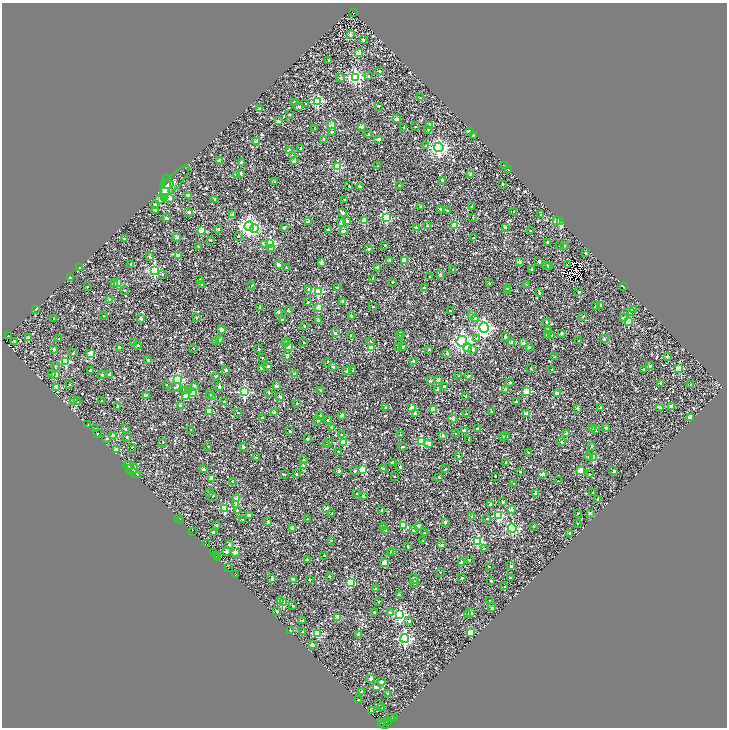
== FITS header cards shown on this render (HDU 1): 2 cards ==
NAXIS1  =                 1450
NAXIS2  =                 1451

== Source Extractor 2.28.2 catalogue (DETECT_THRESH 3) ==
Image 1450 x 1451 px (HDU 1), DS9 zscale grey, zoomed out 1/2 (1 PNG px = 2 x 2 image px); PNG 729 x 730 px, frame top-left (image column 2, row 1450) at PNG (2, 3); each listed source drawn as its Kron ellipse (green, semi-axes under 4 px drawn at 4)
Background 0.832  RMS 1.8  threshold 5.5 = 3 sigma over >= 5 px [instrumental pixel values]
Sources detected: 1091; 133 cannot appear on this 1/2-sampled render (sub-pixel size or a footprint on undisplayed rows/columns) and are neither listed nor drawn; of the other 958, the 500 brightest by FLUX_AUTO listed and drawn (458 fainter detections omitted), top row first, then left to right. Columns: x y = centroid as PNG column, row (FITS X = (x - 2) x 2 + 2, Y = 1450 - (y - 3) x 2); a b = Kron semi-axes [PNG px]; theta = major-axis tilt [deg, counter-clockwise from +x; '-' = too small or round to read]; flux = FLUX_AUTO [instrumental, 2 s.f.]
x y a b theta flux
353 12 2 1 - 1600
351 35 2 2 - 2800
363 40 2 2 - 1600
359 53 3 2 - 7300
329 60 3 2 - 640
380 71 2 2 - 1000
369 76 2 2 - 270
355 77 4 4 - 63000
340 78 2 2 - 1200
420 98 2 2 - 1400
318 101 3 3 - 29000
294 102 2 2 - 1300
306 104 2 2 - 440
378 106 2 2 - 290
299 107 3 2 - 1100
259 109 2 2 - 360
289 114 2 2 - 1000
397 119 3 2 - 1600
279 121 2 2 - 1800
332 125 2 2 - 4300
430 126 2 2 - 2200
362 127 2 2 - 3000
404 127 2 2 - 470
415 127 2 2 - 290
315 128 2 2 - 590
428 129 3 2 - 400
332 131 2 2 - 750
469 131 2 2 - 3000
369 135 3 2 - 940
473 135 2 2 - 300
324 139 2 2 - 1800
379 139 2 2 - 2000
256 141 2 2 - 3200
426 146 3 3 - 280
439 147 5 4 - 100000
301 148 2 2 - 450
290 151 3 2 - 2300
292 156 2 2 - 1400
220 160 3 2 - 2900
294 161 2 2 - 1700
241 162 2 2 - 1100
504 165 2 2 - 690
378 166 2 2 - 310
338 167 3 3 - 20000
508 169 3 2 - 670
241 173 2 2 - 860
470 174 2 2 - 1700
236 175 2 2 - 5600
442 180 2 2 - 1500
175 181 20 6 47 1700
275 182 2 2 - 1500
167 184 6 4 15 2800
503 184 2 2 - 540
399 185 2 2 - 500
166 186 12 5 84 3700
349 186 2 2 - 460
360 186 2 2 - 800
188 195 2 2 - 2300
165 197 3 3 - 1200
170 198 3 2 - 2100
215 199 2 2 - 900
344 199 2 2 - 350
160 200 2 2 - 3100
155 204 2 2 - 790
421 206 2 2 - 820
472 207 2 2 - 1200
440 209 2 2 - 1200
156 211 2 2 - 1600
447 211 2 2 - 380
189 212 2 2 - 2100
514 212 2 2 - 1500
343 213 2 2 - 2200
232 215 2 2 - 1600
540 215 2 2 - 290
386 217 4 3 - 21000
473 217 2 2 - 340
166 218 2 2 - 1800
556 220 4 3 - 1200
308 221 2 2 - 4300
347 221 2 2 - 3600
364 221 3 2 - 6700
560 222 3 2 - 24000
342 223 2 2 - 4400
455 225 3 3 - 11000
249 226 5 4 - 140000
427 226 2 2 - 390
416 227 2 2 - 1400
505 227 3 2 - 740
284 228 2 2 - 770
218 229 2 2 - 950
254 229 4 3 - 18000
202 230 2 2 - 5600
328 230 2 2 - 1300
344 231 2 2 - 2800
531 231 2 2 - 1200
238 236 2 2 - 350
177 237 2 2 - 2600
473 238 2 2 - 320
124 239 2 2 - 1100
210 240 2 2 - 410
547 242 2 2 - 350
270 243 3 3 - 30000
265 244 3 3 - 2300
385 245 2 2 - 300
560 245 2 2 - 330
564 245 2 2 - 430
198 246 2 2 - 650
272 249 4 3 - 1800
369 249 2 2 - 870
585 253 2 2 - 990
178 255 3 2 - 5100
150 257 3 2 - 300
390 260 2 2 - 1500
404 261 3 2 - 6300
539 261 3 2 - 980
321 262 2 2 - 2100
519 262 2 2 - 2400
131 264 3 2 - 680
278 264 2 2 - 2800
568 264 4 2 - 400
546 265 2 2 - 810
549 266 2 2 - 1300
80 267 2 2 - 380
286 267 2 2 - 370
377 267 2 2 - 1900
453 269 2 2 - 440
532 269 3 2 - 840
154 271 4 4 - 42000
162 274 3 3 - 330
440 274 2 2 - 1900
70 277 2 2 - 610
430 277 3 2 - 290
373 278 2 2 - 370
200 280 2 2 - 730
393 282 2 2 - 390
115 283 3 2 - 1000
118 283 3 2 - 8900
489 283 2 2 - 410
202 284 2 2 - 330
252 285 2 2 - 660
527 285 2 2 - 1800
623 286 2 2 - 1400
87 287 2 2 - 450
337 288 2 2 - 1200
424 288 2 2 - 1300
507 288 2 2 - 450
309 289 2 2 - 1200
124 290 2 2 - 640
507 290 2 2 - 530
318 291 3 3 - 23000
579 292 2 2 - 670
540 293 2 2 - 670
110 300 2 2 - 2400
343 301 2 2 - 1700
308 302 2 2 - 470
596 305 2 2 - 400
600 305 2 2 - 1300
373 307 2 2 - 540
260 308 2 2 - 1300
319 308 3 2 - 7800
36 309 2 2 - 1300
633 309 2 2 - 2300
288 310 2 2 - 1100
450 311 3 2 - 360
278 312 2 2 - 1600
630 312 2 2 - 1700
472 315 2 2 - 1400
104 316 2 2 - 380
351 316 2 2 - 1300
583 316 3 2 - 380
196 317 3 2 - 340
54 318 2 2 - 320
141 318 2 2 - 2800
476 318 3 2 - 1400
623 318 2 2 - 1200
282 319 2 2 - 350
318 320 2 2 - 1100
547 322 2 2 - 1900
628 322 3 2 - 7200
304 326 2 2 - 460
484 328 5 5 - 97000
222 330 2 2 - 2400
548 330 4 3 - 480
335 333 2 2 - 1800
562 333 2 2 - 1200
400 334 2 2 - 1300
547 334 2 2 - 1000
9 335 3 2 - 1600
351 335 2 2 - 280
552 336 2 2 - 1500
28 337 2 2 - 1900
400 337 2 2 - 450
505 337 2 2 - 1200
476 338 2 2 - 590
59 339 2 2 - 290
604 339 3 2 - 350
219 340 2 2 - 430
15 341 2 2 - 680
286 341 3 2 - 310
462 341 5 5 - 110000
579 341 2 2 - 1000
133 342 2 2 - 450
216 342 3 2 - 1200
304 342 2 2 - 390
371 342 4 2 - 410
512 342 2 2 - 2500
523 343 2 2 - 1600
285 344 2 2 - 960
138 345 2 2 - 920
288 346 2 2 - 5400
119 347 2 2 - 1000
398 347 2 2 - 310
403 347 3 2 - 1500
529 347 2 2 - 780
193 348 2 2 - 420
371 348 3 3 - 9700
468 348 4 4 - 640
54 349 2 2 - 2000
259 349 2 2 - 600
429 349 2 2 - 720
473 349 3 2 - 1600
73 353 3 2 - 420
447 353 2 2 - 990
91 354 3 2 - 5700
287 356 3 2 - 2100
667 356 2 2 - 1600
262 357 2 2 - 270
555 357 2 2 - 420
148 360 2 2 - 600
66 361 3 3 - 19000
414 361 2 2 - 1800
328 362 2 2 - 830
55 366 4 2 - 300
268 366 2 2 - 1500
650 366 2 2 - 1200
333 367 2 2 - 830
261 368 2 2 - 1000
679 368 3 2 - 7500
531 369 3 2 - 340
643 369 3 2 - 330
90 370 2 2 - 910
226 370 2 2 - 2100
353 370 2 2 - 460
552 370 3 2 - 360
347 371 2 2 - 1600
52 373 3 3 - 350
294 374 2 2 - 2300
55 375 2 2 - 6200
102 375 2 2 - 880
109 375 2 2 - 1000
216 376 2 2 - 700
459 376 2 2 - 460
468 376 4 3 - 620
177 379 4 3 - 26000
438 380 2 2 - 1600
430 381 2 2 - 2100
510 382 2 2 - 610
661 383 2 2 - 1900
69 385 2 2 - 340
166 385 2 2 - 620
691 385 3 2 - 1700
195 386 3 3 - 290
276 386 2 2 - 2200
57 387 3 3 - 6500
175 387 6 3 18 370
219 387 2 2 - 870
444 387 3 2 - 1500
505 389 2 2 - 1400
185 390 3 2 - 1200
321 390 2 2 - 520
438 390 2 2 - 970
188 391 4 3 - 470
527 391 3 3 - 12000
193 392 3 3 - 6800
244 392 4 3 - 34000
269 392 2 2 - 790
557 393 2 2 - 2700
210 394 2 2 - 620
146 395 2 2 - 1800
185 396 2 2 - 2800
280 396 2 2 - 860
466 396 2 2 - 770
212 397 2 2 - 440
73 400 2 2 - 1000
102 401 2 2 - 490
516 401 2 2 - 620
77 402 2 2 - 450
224 402 2 2 - 1300
297 403 2 2 - 660
117 406 2 2 - 880
180 406 2 2 - 1900
671 406 3 2 - 2200
386 407 2 2 - 720
412 407 2 2 - 2800
660 407 2 2 - 2200
577 408 2 2 - 1000
601 408 2 2 - 790
433 410 3 2 - 5600
209 411 3 2 - 7100
491 411 2 2 - 350
238 412 2 2 - 560
274 412 3 2 - 3100
415 413 2 2 - 1700
526 413 2 2 - 4500
466 414 2 2 - 770
320 415 3 2 - 1400
342 415 3 2 - 2100
262 418 2 2 - 500
453 418 2 2 - 4300
690 418 3 3 - 7400
318 420 2 2 - 910
327 420 3 3 - 500
88 425 2 2 - 680
331 427 2 2 - 650
606 427 2 2 - 1600
96 429 2 2 - 290
125 429 2 2 - 1200
191 429 2 2 - 320
477 429 2 2 - 630
592 429 2 2 - 2200
595 430 2 2 - 770
290 431 2 2 - 680
464 431 2 2 - 2800
567 433 2 2 - 3700
97 434 2 2 - 320
341 434 2 2 - 310
456 434 2 2 - 850
400 435 3 3 - 290
443 435 2 2 - 1800
114 436 2 2 - 3100
503 436 4 2 - 480
506 436 2 2 - 2200
127 437 2 2 - 690
107 438 2 2 - 540
307 439 2 2 - 1200
469 439 2 2 - 300
163 442 2 2 - 270
329 442 2 2 - 310
344 442 3 3 - 12000
421 442 3 3 - 19000
562 442 2 2 - 1100
429 443 4 2 - 1600
326 444 2 2 - 370
208 446 2 2 - 330
403 446 2 2 - 350
592 446 2 2 - 840
132 447 2 2 - 320
243 447 2 2 - 2100
116 449 2 2 - 2600
338 451 2 2 - 390
528 452 2 2 - 360
458 456 3 2 - 310
589 456 4 3 - 450
593 457 3 3 - 10000
256 458 2 2 - 720
303 459 2 2 - 350
505 462 2 2 - 300
392 463 2 2 - 1500
128 466 5 2 - 370
304 466 2 2 - 2400
400 467 2 2 - 1500
132 469 6 5 - 790
203 469 2 2 - 1500
362 469 3 3 - 11000
384 469 2 2 - 1700
446 469 2 2 - 330
580 470 3 3 - 9100
339 471 2 2 - 2000
355 471 3 2 - 490
614 471 2 2 - 1300
520 472 2 2 - 510
135 473 6 2 -34 440
296 474 2 2 - 720
542 474 2 2 - 1700
589 474 2 2 - 560
284 475 2 2 - 350
495 476 2 2 - 370
394 477 2 2 - 320
439 477 2 2 - 750
211 478 2 2 - 3400
232 481 3 2 - 1300
558 481 2 2 - 340
514 483 2 2 - 380
210 493 3 2 - 330
357 493 2 2 - 430
593 493 2 2 - 370
535 494 2 2 - 2600
213 496 2 2 - 460
363 496 2 2 - 460
237 499 3 2 - 6300
598 499 2 2 - 1300
503 502 2 2 - 1200
490 504 2 2 - 2100
236 505 3 2 - 1200
225 508 3 3 - 18000
327 508 2 2 - 3200
511 509 2 2 - 4100
237 510 2 2 - 310
382 510 2 2 - 1900
332 513 2 2 - 400
578 513 2 2 - 420
590 513 2 2 - 1200
249 515 2 2 - 1800
472 516 2 2 - 860
498 516 3 3 - 21000
179 518 2 1 - 690
308 519 2 2 - 490
487 519 2 2 - 430
181 520 2 1 - 480
242 520 2 2 - 360
268 522 3 2 - 2000
445 522 2 2 - 1600
578 523 2 2 - 360
216 525 2 2 - 500
383 526 2 2 - 1100
404 526 3 3 - 14000
418 526 2 2 - 2200
533 526 2 2 - 450
512 528 5 4 - 36000
292 529 2 2 - 2200
413 530 3 2 - 700
192 531 3 1 - 900
386 531 3 3 - 480
213 532 2 2 - 1300
425 533 3 3 - 310
570 533 2 2 - 1000
331 540 2 2 - 350
423 541 2 2 - 440
478 541 3 3 - 20000
206 543 3 2 - 1300
229 544 2 2 - 1500
442 545 3 2 - 2800
408 546 2 2 - 480
484 548 2 2 - 330
226 551 2 2 - 1700
392 551 2 2 - 850
213 552 2 2 - 430
235 552 2 2 - 4100
390 552 2 2 - 380
324 555 2 2 - 540
216 556 2 1 - 480
218 557 2 1 - 660
307 559 2 2 - 1400
469 560 2 2 - 1200
384 562 3 2 - 4700
462 562 2 2 - 2600
489 566 2 2 - 330
511 566 2 2 - 1400
228 568 2 1 - 280
440 572 2 2 - 280
235 575 2 1 - 390
329 576 2 2 - 790
510 577 2 2 - 550
462 578 2 2 - 1100
272 579 2 2 - 2000
293 579 2 2 - 1100
414 579 5 3 - 710
310 580 2 2 - 890
491 581 2 2 - 960
351 583 3 3 - 12000
415 583 2 2 - 910
505 587 2 2 - 770
375 589 3 2 - 510
399 595 2 2 - 950
280 600 4 3 - 1600
490 600 2 2 - 560
379 601 2 2 - 280
284 603 3 3 - 14000
293 606 2 2 - 430
492 608 2 2 - 2200
277 611 2 2 - 1300
374 612 2 2 - 1300
390 613 3 3 - 1300
471 613 3 2 - 2400
467 614 3 2 - 1400
400 615 4 4 - 53000
338 617 2 2 - 5900
303 620 2 2 - 500
409 621 2 2 - 1300
290 631 2 2 - 2600
303 632 2 2 - 450
471 632 3 2 - 7500
318 633 3 3 - 14000
358 634 4 2 - 1300
405 638 4 4 - 54000
312 644 2 2 - 1600
371 679 2 2 - 1400
381 681 2 2 - 1400
376 687 2 2 - 2100
362 692 2 2 - 2300
387 693 2 2 - 710
358 700 2 2 - 500
378 705 2 2 - 440
381 708 2 2 - 460
371 711 2 2 - 820
395 717 2 1 - 350
392 718 2 1 - 3700
387 721 2 1 - 1700
382 723 2 1 - 3600
384 724 5 1 - 6200
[458 fainter detections neither listed nor drawn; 133 sub-pixel or undisplayed-footprint detections neither listed nor drawn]